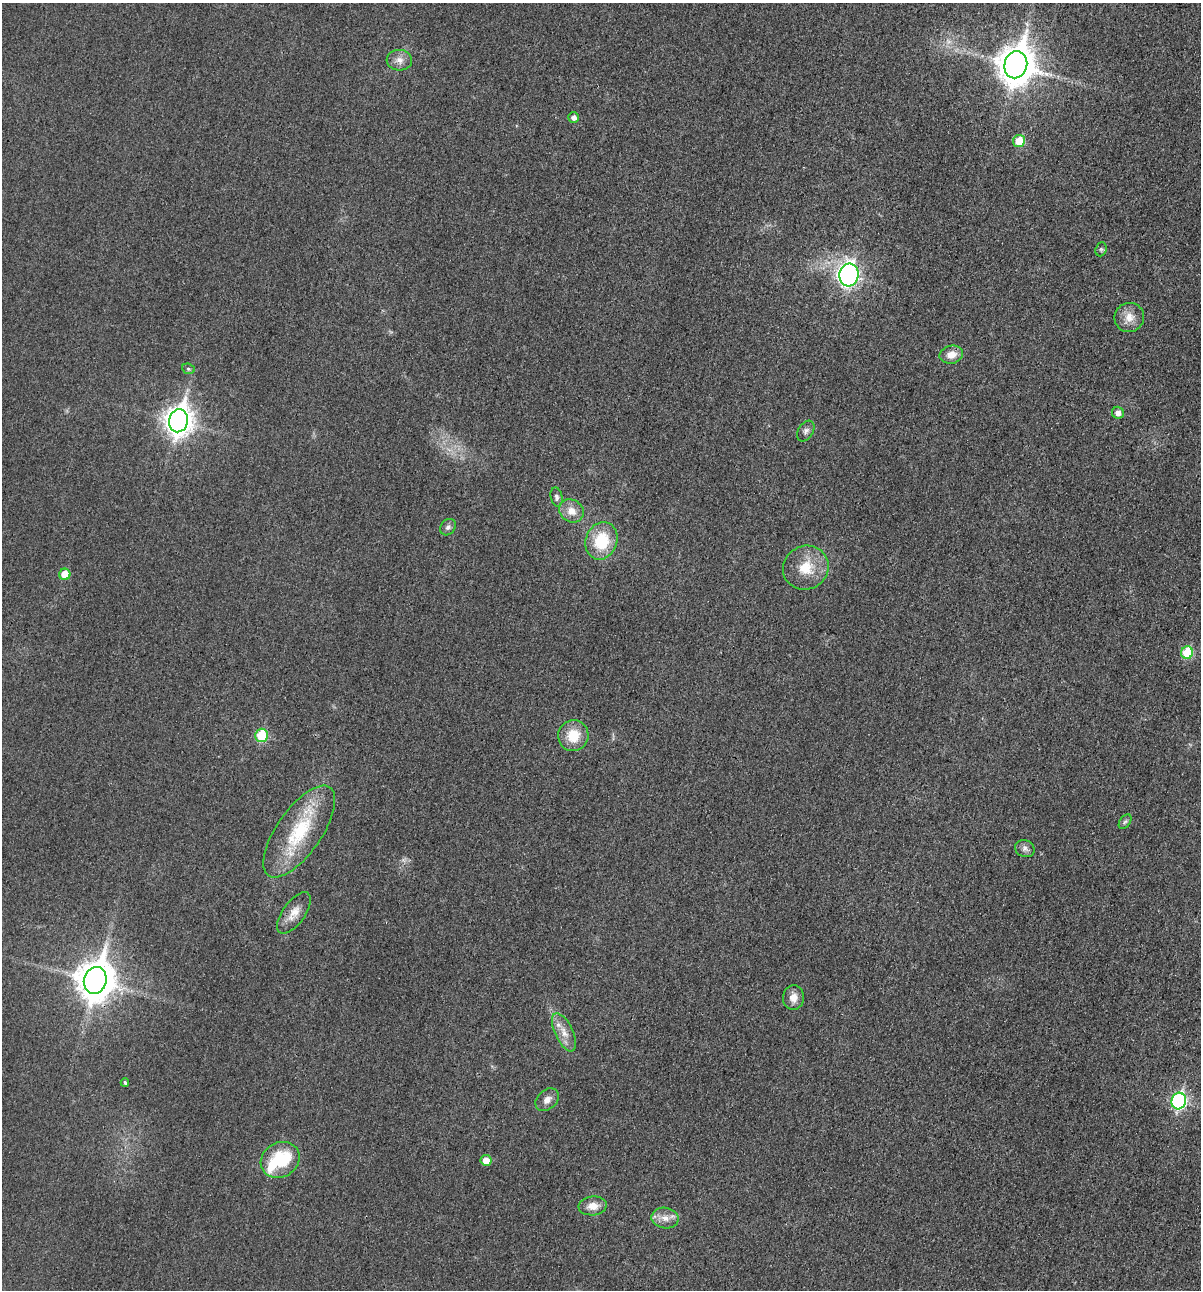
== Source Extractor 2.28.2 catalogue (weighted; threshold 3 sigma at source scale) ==
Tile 6 of 4 x 4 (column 2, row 2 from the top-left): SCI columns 1344-2542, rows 2597-3884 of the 5206 x 5195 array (HDU 1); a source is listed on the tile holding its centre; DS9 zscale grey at full resolution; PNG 1203 x 1292 px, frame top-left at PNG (2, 3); each listed source drawn as its Kron ellipse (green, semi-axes under 4 px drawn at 4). Shown black and unused: <1% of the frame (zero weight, under 3 of 4 exposures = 2% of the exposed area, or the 3 px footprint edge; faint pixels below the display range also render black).
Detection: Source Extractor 2.28.2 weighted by HDU 2 'WHT'; one run over the whole footprint, this tile lists its part. Background 0.0289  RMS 0.0059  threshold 0.0264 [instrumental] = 3 sigma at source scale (4.5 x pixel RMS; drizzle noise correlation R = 1.50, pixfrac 1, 0.05/0.05 arcsec/px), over >= 5 px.
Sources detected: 38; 1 too faint to see at this stretch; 2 inside a brighter object's white glare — neither listed nor drawn; the other 35 listed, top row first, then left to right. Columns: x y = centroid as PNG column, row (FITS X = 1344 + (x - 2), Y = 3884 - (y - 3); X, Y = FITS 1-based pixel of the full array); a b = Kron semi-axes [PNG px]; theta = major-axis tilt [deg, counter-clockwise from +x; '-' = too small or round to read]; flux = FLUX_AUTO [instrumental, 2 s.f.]
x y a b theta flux
399 60 13 10 -4 4.5
1016 65 14 11 76 1400
574 117 5 5 - 2.7
1019 141 6 6 - 14
1101 249 7 5 69 1.1
849 275 11 9 84 210
1129 317 15 14 - 6.9
951 355 12 9 13 6
188 369 6 5 - 1
1118 413 6 6 - 3.6
178 421 11 9 77 630
806 431 11 7 58 2.2
557 497 10 6 -78 1.8
571 511 13 11 -34 6.2
448 527 9 7 51 2.1
601 541 19 15 69 24
806 568 23 21 30 16
65 574 5 5 - 9.9
1187 653 6 6 - 26
262 735 7 6 - 26
573 736 15 15 - 14
1125 822 8 5 53 1.2
299 831 54 22 55 41
1025 849 10 8 -24 2.6
294 913 24 11 54 7.5
95 980 13 11 74 1400
793 998 12 10 85 5.1
564 1032 20 9 -65 7
125 1083 4 3 - 0.87
547 1100 13 9 42 4
1179 1101 8 7 - 120
280 1160 20 17 32 32
486 1160 5 5 - 6
593 1206 14 9 6 6.3
665 1218 13 10 -9 5.4
Overlapping masked pixels (flux is a lower limit): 1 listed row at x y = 95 980